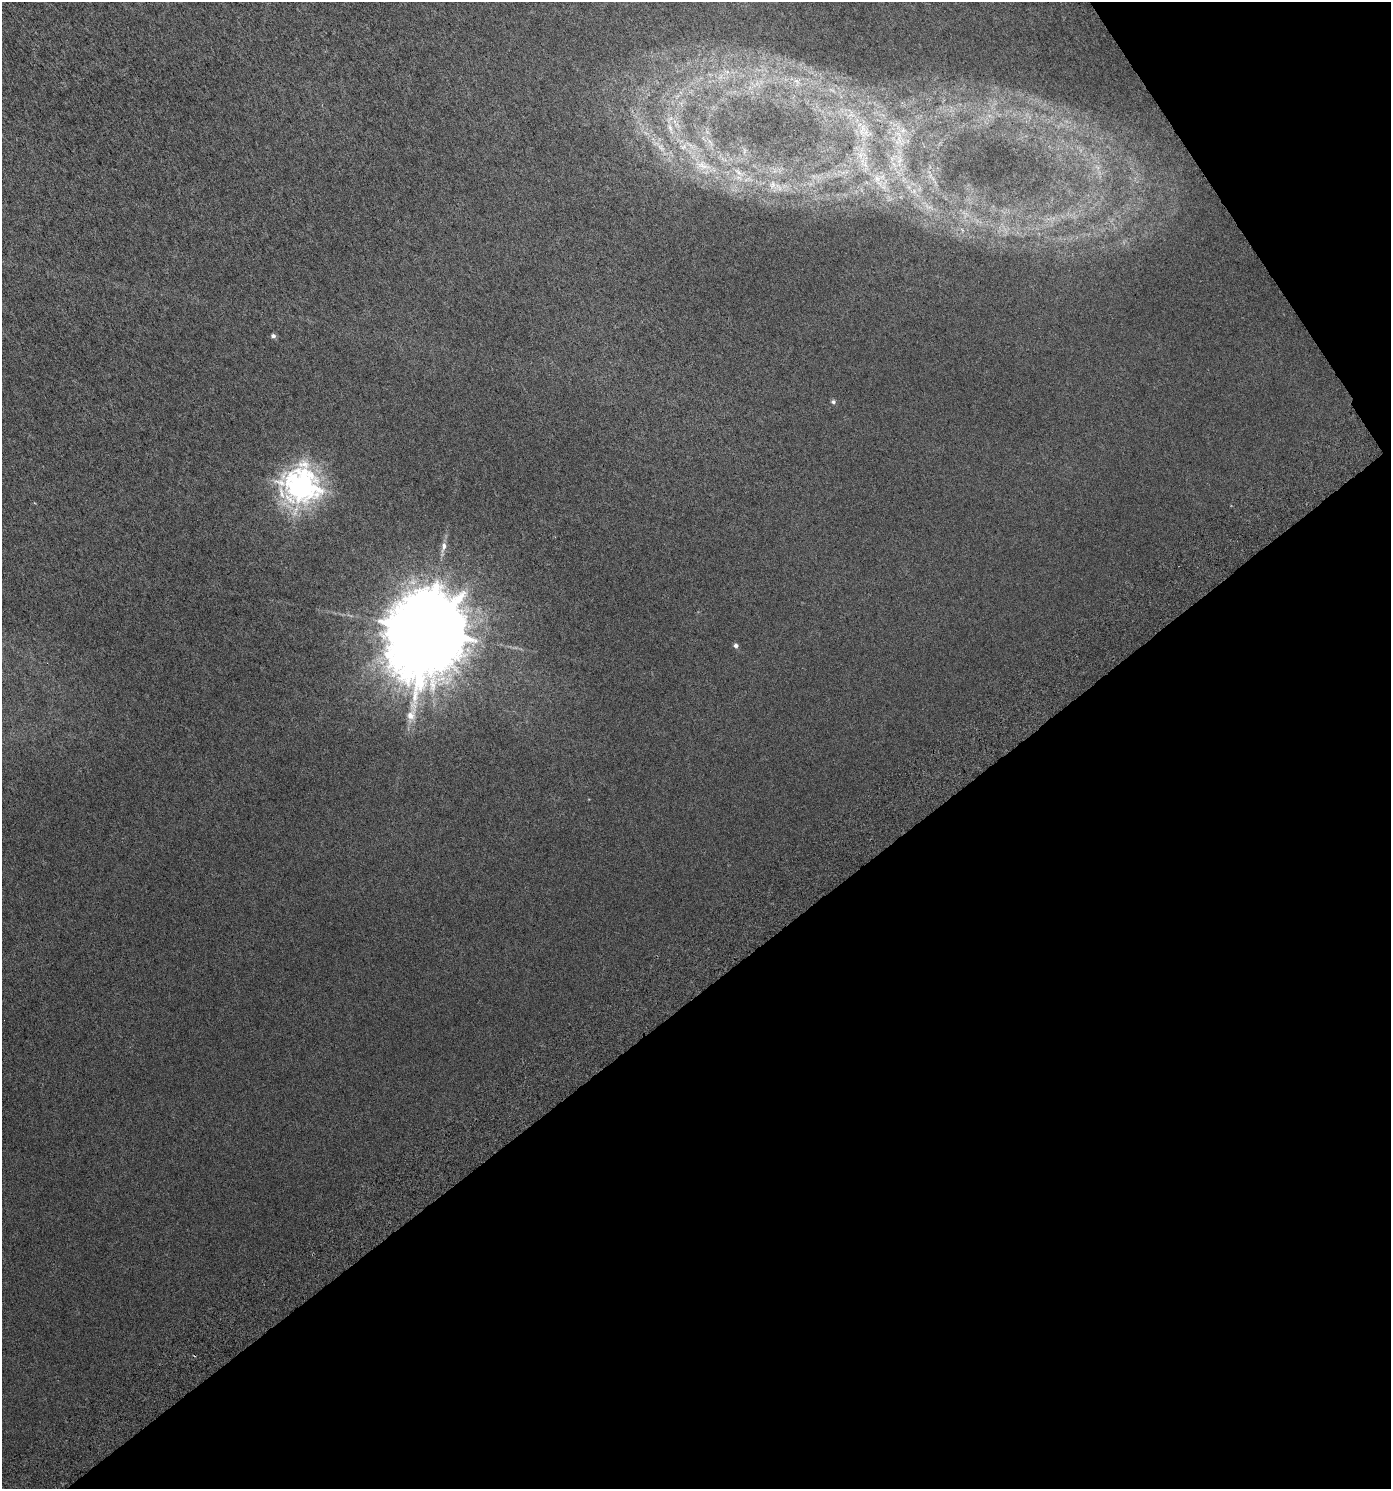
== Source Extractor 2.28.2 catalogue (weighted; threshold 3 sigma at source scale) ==
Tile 12 of 4 x 4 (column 4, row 3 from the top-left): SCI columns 4335-5723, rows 1541-3027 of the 5950 x 6051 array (HDU 1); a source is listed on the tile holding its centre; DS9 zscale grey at full resolution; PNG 1393 x 1491 px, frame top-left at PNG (2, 2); no overlay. Shown black and unused: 37% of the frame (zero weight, under 3 of 6 exposures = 3% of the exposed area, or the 3 px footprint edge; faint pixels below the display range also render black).
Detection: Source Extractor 2.28.2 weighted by HDU 2 'WHT'; one run over the whole footprint, this tile lists its part. Background 0.00357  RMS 0.0023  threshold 0.00922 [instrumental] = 3 sigma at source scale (4.09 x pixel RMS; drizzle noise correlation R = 1.36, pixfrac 0.8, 0.0396/0.0396 arcsec/px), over >= 5 px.
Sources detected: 16; all 16 listed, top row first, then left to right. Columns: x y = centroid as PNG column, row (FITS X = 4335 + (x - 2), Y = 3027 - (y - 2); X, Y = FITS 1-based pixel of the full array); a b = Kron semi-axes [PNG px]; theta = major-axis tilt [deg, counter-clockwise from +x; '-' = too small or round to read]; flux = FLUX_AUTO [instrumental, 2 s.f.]
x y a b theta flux
670 128 11 4 -64 0.82
862 130 20 6 75 2
903 130 7 5 46 0.62
660 147 12 5 -40 0.97
900 160 7 4 71 0.63
702 165 17 9 -24 2.5
738 172 10 4 -42 0.66
877 179 7 6 - 0.81
772 184 9 4 81 0.54
273 336 5 5 - 0.58
833 402 5 5 - 0.48
301 486 11 11 - 220
444 546 13 7 78 1.2
427 631 24 21 81 4700
736 645 5 5 - 0.68
411 715 14 9 58 2.1
Unlisted compact peaks at least as high as the median listed source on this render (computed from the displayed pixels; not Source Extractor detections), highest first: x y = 709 141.